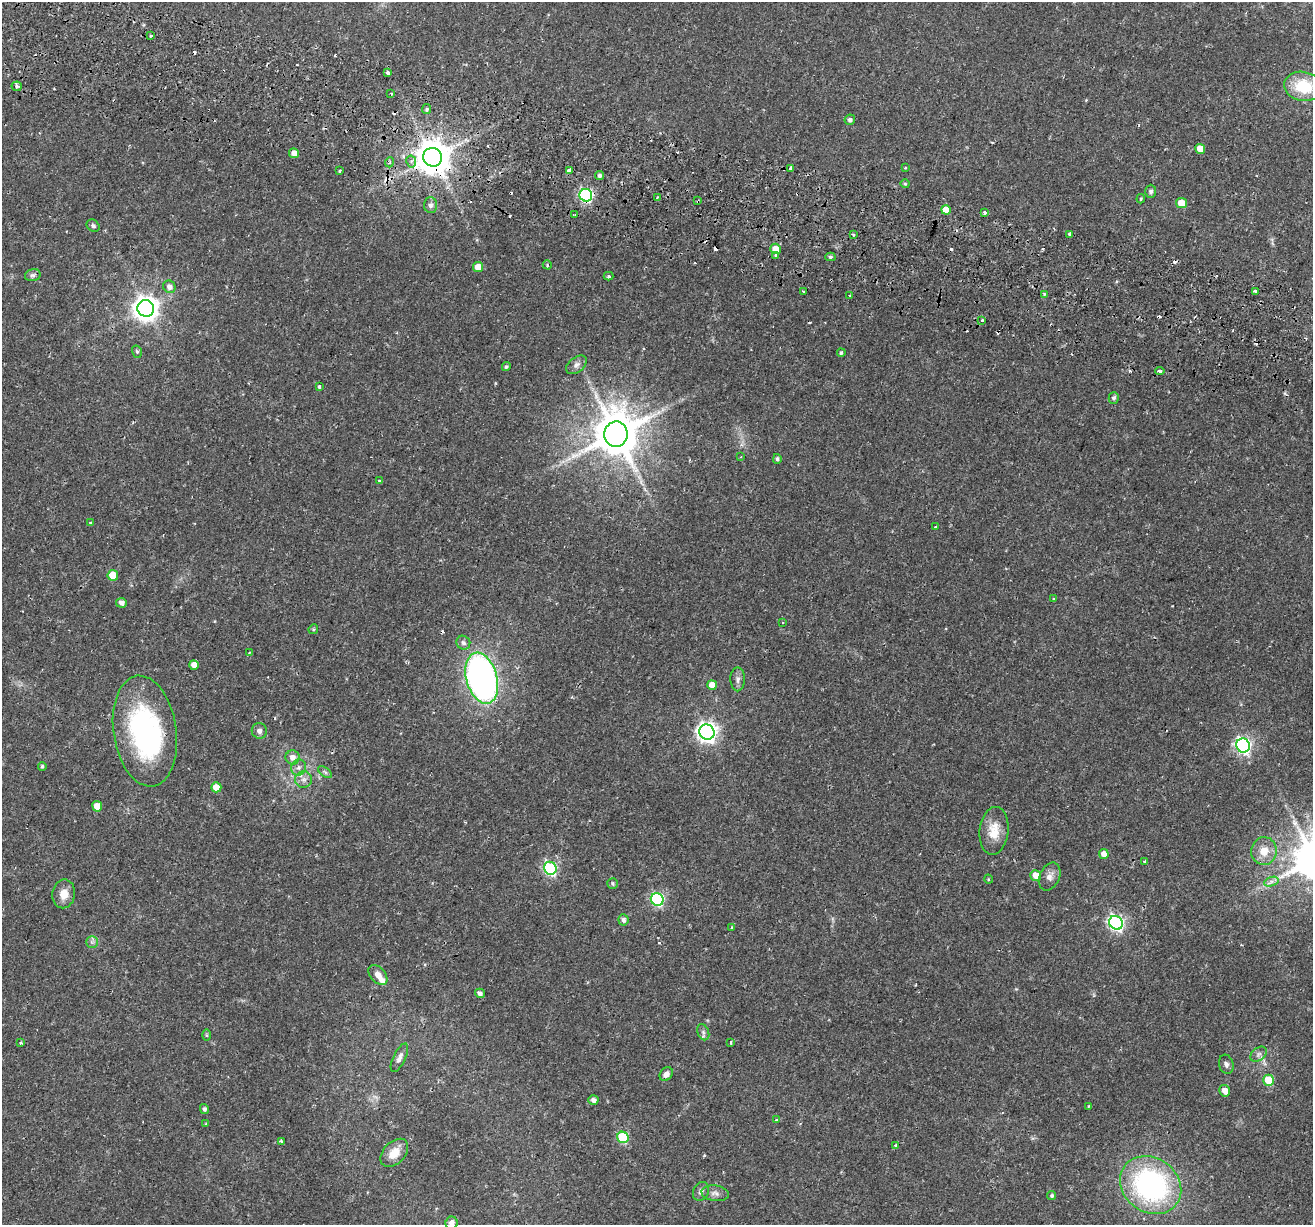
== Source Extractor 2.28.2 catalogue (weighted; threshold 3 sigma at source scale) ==
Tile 11 of 4 x 4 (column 3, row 3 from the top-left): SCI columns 2699-4009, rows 1578-2800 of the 5386 x 5541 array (HDU 1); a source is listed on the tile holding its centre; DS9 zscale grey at full resolution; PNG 1315 x 1227 px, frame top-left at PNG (2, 2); each listed source drawn as its Kron ellipse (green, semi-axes under 4 px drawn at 4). Shown black and unused: <1% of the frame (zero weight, under 2 of 3 exposures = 5% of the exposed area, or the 3 px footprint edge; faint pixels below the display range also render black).
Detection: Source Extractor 2.28.2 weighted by HDU 2 'WHT'; one run over the whole footprint, this tile lists its part. Background 0.0387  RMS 0.0035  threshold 0.0159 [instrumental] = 3 sigma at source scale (4.5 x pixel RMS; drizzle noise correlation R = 1.50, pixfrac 1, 0.0396/0.0396 arcsec/px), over >= 5 px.
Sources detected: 142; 1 inside a brighter object's white glare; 18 cosmic-ray / hot-pixel residue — neither listed nor drawn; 1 inside a brighter listed object's ellipse — not listed separately; the other 122 listed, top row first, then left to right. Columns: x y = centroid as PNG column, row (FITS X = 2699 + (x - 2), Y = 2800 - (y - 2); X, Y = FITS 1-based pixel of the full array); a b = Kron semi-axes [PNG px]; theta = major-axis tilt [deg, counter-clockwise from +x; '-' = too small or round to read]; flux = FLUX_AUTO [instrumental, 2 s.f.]
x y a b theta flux
151 36 3 3 - 0.87
388 73 3 3 - 1
17 86 5 5 - 1.2
1303 86 19 14 -11 12
391 93 3 3 - 0.52
427 109 5 4 - 0.52
850 120 5 5 - 0.93
1200 149 5 5 - 4.4
294 153 5 5 - 2.5
433 157 9 9 - 850
411 161 6 5 - 1
390 162 5 3 - 0.43
791 168 4 3 - 4.4
905 168 4 3 - 0.27
569 170 4 3 - 2.3
340 171 3 3 - 0.76
600 176 4 4 - 0.99
905 184 4 4 - 0.41
1151 191 6 5 - 0.94
586 195 6 6 - 64
657 197 3 2 - 0.47
1141 199 5 3 - 0.37
698 201 4 2 - 0.8
1181 203 5 5 - 5
430 205 7 6 - 1.2
946 210 5 5 - 4.5
984 213 4 3 - 2.2
575 215 3 2 - 0.38
93 226 7 5 -40 0.73
853 234 3 2 - 0.56
1069 234 4 3 - 0.63
776 249 5 5 - 4.5
775 256 3 3 - 5.8
830 257 5 4 - 0.68
547 265 4 4 - 0.49
478 267 5 5 - 4.5
33 275 8 6 14 0.89
609 276 5 4 - 0.52
169 287 6 6 - 1.7
804 291 3 3 - 0.87
1255 291 3 3 - 1
1044 294 4 3 - 0.34
850 295 3 2 - 0.32
146 308 8 8 - 330
982 320 3 3 - 0.46
137 352 6 5 - 0.64
841 353 4 3 - 1.2
576 365 12 7 37 1.5
506 367 4 4 - 0.54
1160 371 4 3 - 2.3
319 386 4 3 - 0.75
1114 398 6 5 - 0.74
616 434 12 11 - 1600
741 457 4 3 - 0.37
777 459 5 4 - 0.71
379 481 3 3 - 0.35
90 523 3 3 - 0.53
935 527 3 2 - 0.47
113 575 5 5 - 7.6
1053 599 3 3 - 0.74
121 603 5 5 - 1.5
783 622 3 2 - 0.41
313 629 5 4 - 0.45
463 643 7 6 - 1.3
249 652 3 2 - 0.36
194 665 5 4 - 2.6
482 678 26 15 -75 130
738 679 12 7 -89 1.4
712 685 5 5 - 3.7
145 731 56 31 -81 61
259 731 8 7 - 1.4
707 732 8 7 - 190
1243 745 7 6 - 95
293 757 7 7 - 2.2
42 766 4 4 - 0.56
299 768 8 7 - 1.4
325 772 8 4 -37 0.69
304 779 8 8 - 1.8
216 787 5 5 - 4.7
97 806 5 5 - 4.1
994 831 24 14 84 6.6
1264 851 14 12 79 5
1104 854 5 4 - 2.7
1145 861 3 3 - 1.5
550 868 6 6 - 50
1036 875 5 5 - 4
1050 876 15 9 65 2.4
988 879 5 3 - 0.28
1271 882 7 4 19 1.1
612 883 5 5 - 0.61
64 894 14 11 80 3.8
657 899 6 6 - 53
623 920 5 5 - 1.1
1116 923 7 6 - 90
732 928 3 3 - 0.8
92 942 6 5 - 0.82
378 975 11 7 -48 2.6
480 993 5 4 - 1.4
703 1032 8 5 -67 0.96
207 1035 6 4 -89 0.42
731 1042 3 3 - 1.3
21 1043 3 3 - 0.97
1258 1054 9 6 41 1.2
399 1058 15 6 64 1.7
1226 1064 10 7 -75 1.2
666 1074 7 6 - 1.8
1269 1080 5 5 - 11
1225 1091 6 5 - 2.8
593 1100 5 5 - 1.2
1089 1106 3 3 - 0.32
204 1109 5 4 - 0.88
776 1120 3 3 - 1.4
205 1124 3 2 - 0.25
623 1137 6 5 - 21
281 1141 3 3 - 0.68
896 1145 3 3 - 1.1
394 1153 16 11 47 4.8
1151 1185 32 27 -36 70
701 1191 10 7 63 1.5
715 1193 14 8 -7 1.8
1052 1196 4 4 - 0.57
452 1223 6 6 - 2
Overlapping masked pixels (flux is a lower limit): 3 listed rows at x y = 433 157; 586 195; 698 201
Isophote crosses this tile's border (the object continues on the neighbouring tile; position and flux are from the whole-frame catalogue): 2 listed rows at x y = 1303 86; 452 1223